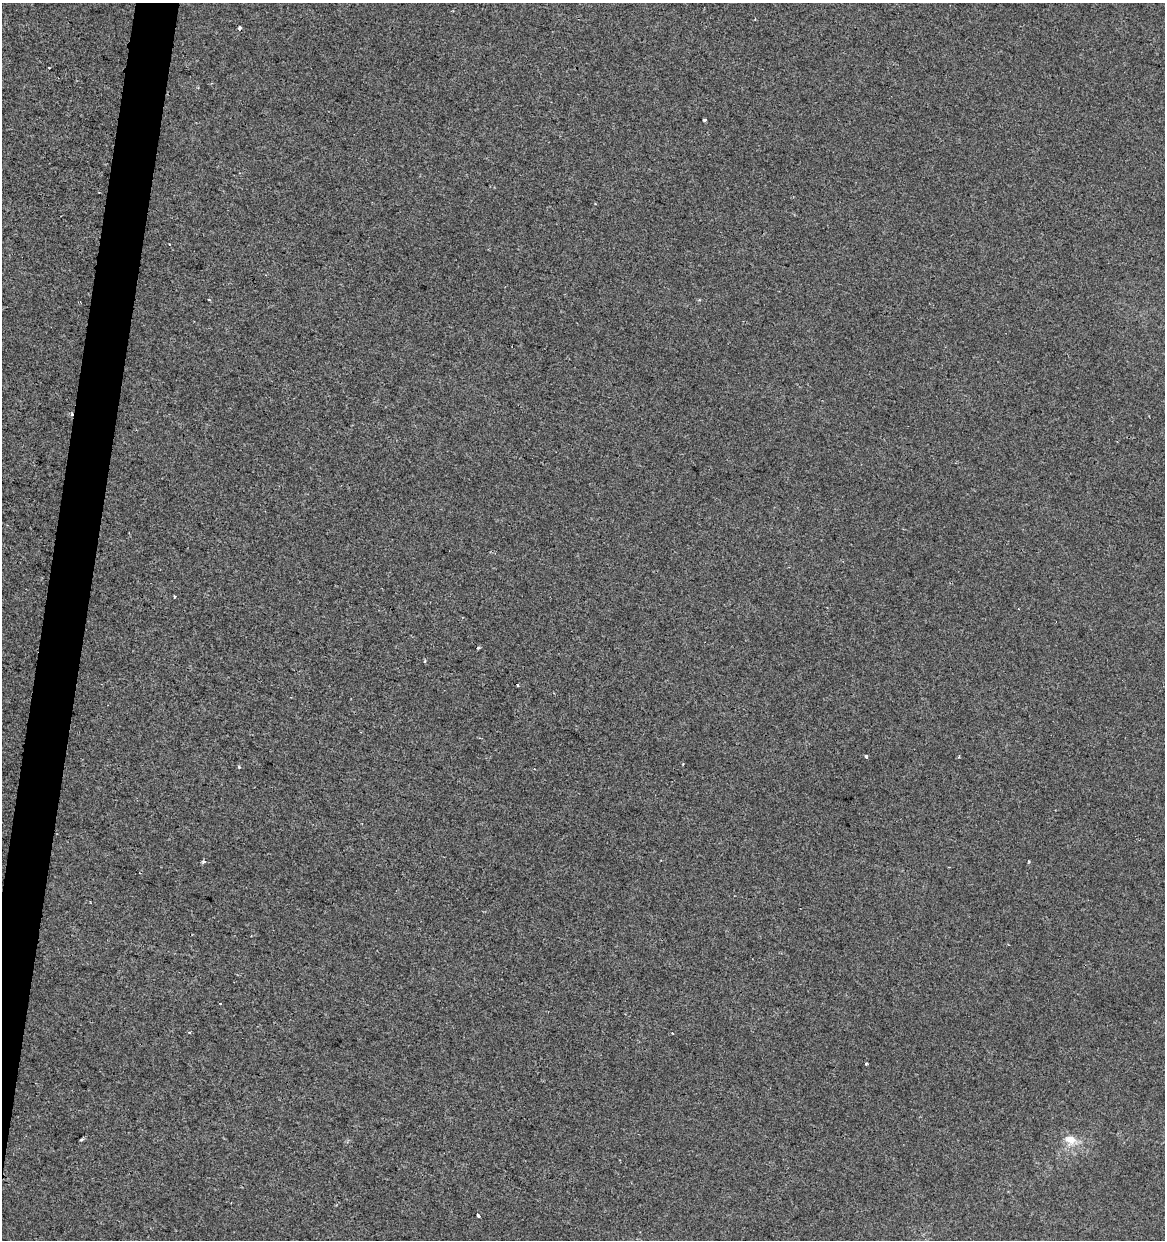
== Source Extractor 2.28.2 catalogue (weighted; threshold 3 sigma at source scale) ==
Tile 7 of 4 x 4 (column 3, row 2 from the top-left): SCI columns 2610-3772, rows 2477-3714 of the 5158 x 4958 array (HDU 1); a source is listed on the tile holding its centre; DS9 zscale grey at full resolution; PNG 1167 x 1242 px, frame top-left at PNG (2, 3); no overlay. Shown black and unused: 3% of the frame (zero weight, under 2 of 3 exposures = <1% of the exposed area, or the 3 px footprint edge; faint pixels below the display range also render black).
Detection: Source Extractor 2.28.2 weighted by HDU 2 'WHT'; one run over the whole footprint, this tile lists its part. Background -5.27e-04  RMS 0.0042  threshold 0.019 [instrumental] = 3 sigma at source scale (4.5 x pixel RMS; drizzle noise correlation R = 1.50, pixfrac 1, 0.0396/0.0396 arcsec/px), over >= 5 px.
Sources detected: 20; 4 cosmic-ray / hot-pixel residue — not listed; the other 16 listed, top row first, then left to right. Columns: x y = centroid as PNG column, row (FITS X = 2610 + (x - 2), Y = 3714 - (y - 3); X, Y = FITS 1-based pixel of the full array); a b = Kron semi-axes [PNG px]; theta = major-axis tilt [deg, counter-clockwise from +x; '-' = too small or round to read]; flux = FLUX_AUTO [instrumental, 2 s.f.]
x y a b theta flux
240 27 3 3 - 2.4
49 67 3 2 - 0.57
704 120 3 3 - 0.9
169 244 3 2 - 0.4
209 300 4 3 - 0.34
175 596 3 3 - 0.73
425 661 5 3 - 0.42
518 685 3 3 - 0.71
866 757 3 3 - 4.5
239 767 4 3 - 0.4
203 862 5 3 - 1.1
220 1003 3 3 - 1.1
866 1064 3 2 - 0.63
1070 1139 14 10 -19 5
81 1140 5 3 - 0.51
478 1216 4 3 - 1.5
Overlapping masked pixels (flux is a lower limit): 1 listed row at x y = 240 27